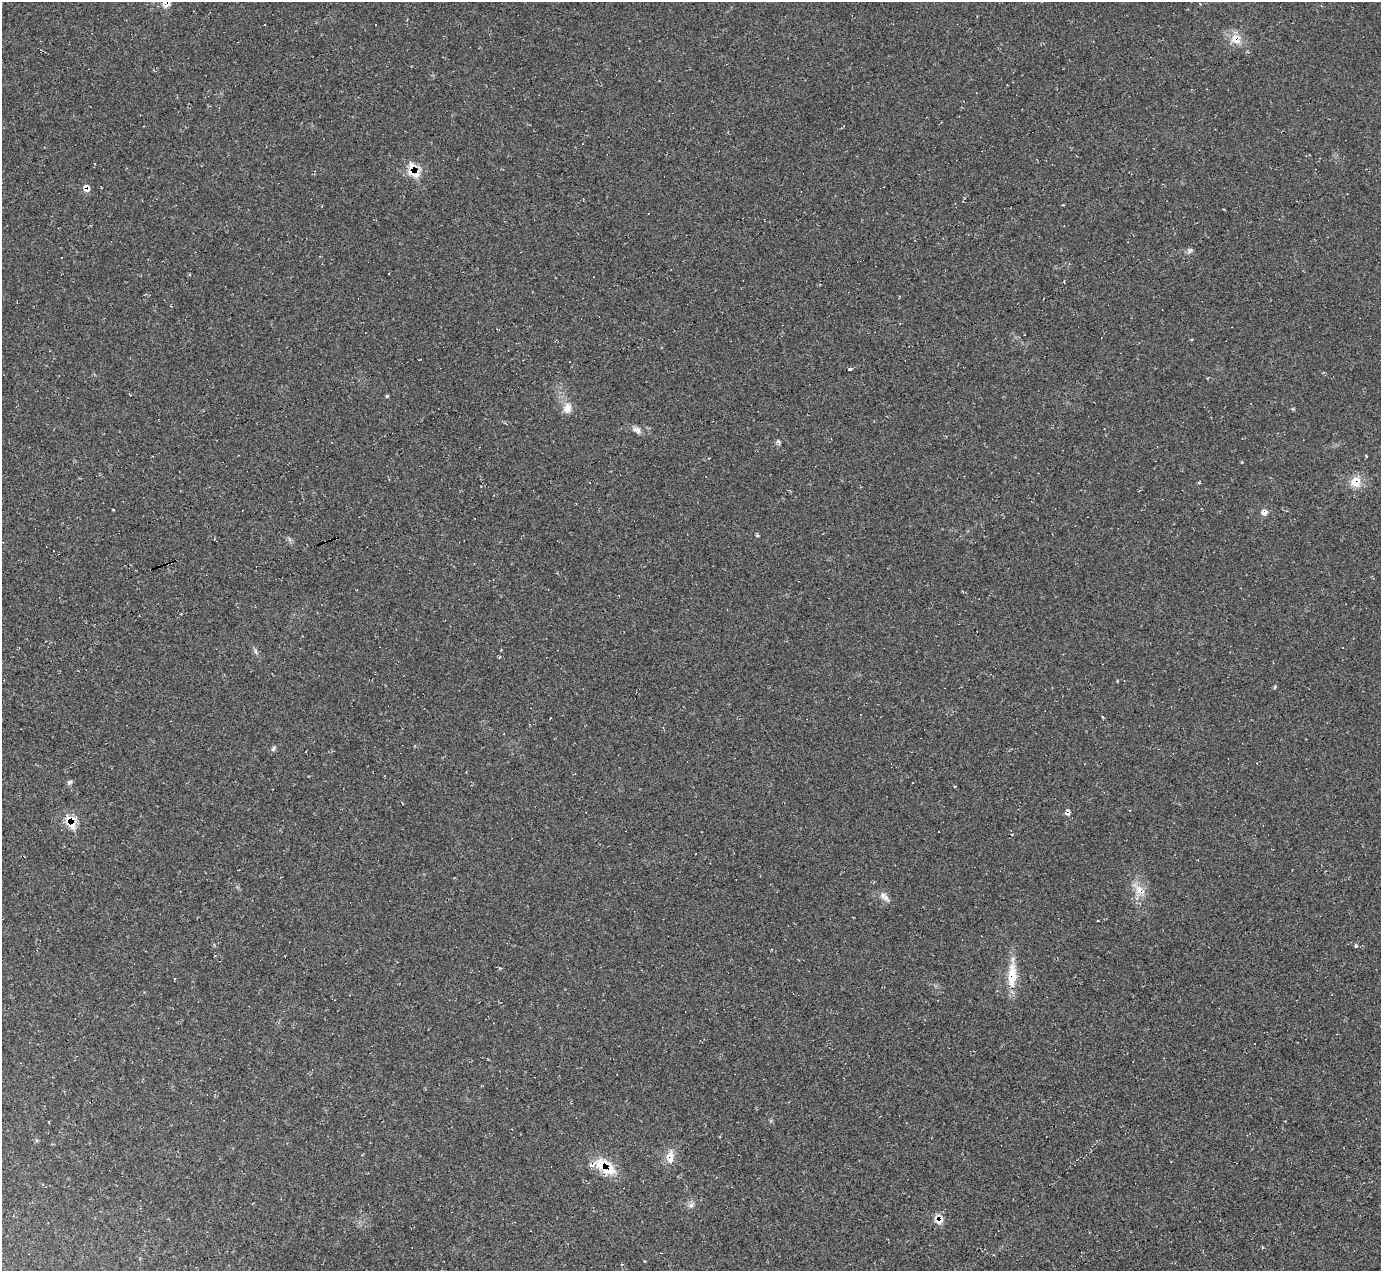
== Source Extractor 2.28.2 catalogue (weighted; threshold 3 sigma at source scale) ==
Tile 7 of 4 x 4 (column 3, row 2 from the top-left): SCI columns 2770-4148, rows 2820-4088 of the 5528 x 5512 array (HDU 1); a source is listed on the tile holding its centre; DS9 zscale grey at full resolution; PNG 1383 x 1273 px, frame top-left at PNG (2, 2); no overlay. Shown black and unused: <1% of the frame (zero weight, under 2 of 3 exposures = <1% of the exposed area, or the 3 px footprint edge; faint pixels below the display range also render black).
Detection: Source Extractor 2.28.2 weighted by HDU 2 'WHT'; one run over the whole footprint, this tile lists its part. Background 0.05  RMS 0.0067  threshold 0.0303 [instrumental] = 3 sigma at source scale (4.5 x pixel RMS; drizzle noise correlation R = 1.50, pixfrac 1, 0.05/0.05 arcsec/px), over >= 5 px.
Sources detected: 35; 3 cosmic-ray / hot-pixel residue — not listed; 4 inside a brighter listed object's ellipse — not listed separately; the other 28 listed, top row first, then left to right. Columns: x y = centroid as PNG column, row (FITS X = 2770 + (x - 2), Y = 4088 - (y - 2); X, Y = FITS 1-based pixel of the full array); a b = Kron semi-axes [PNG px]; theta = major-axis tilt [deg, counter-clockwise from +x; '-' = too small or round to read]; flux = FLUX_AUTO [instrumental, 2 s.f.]
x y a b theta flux
166 5 14 7 -2 4
1236 39 15 12 -46 8.2
412 169 22 10 -90 8.8
86 188 10 8 -75 3.6
1063 205 3 2 - 0.59
850 369 3 3 - 25
387 396 5 4 - 0.67
567 408 15 11 87 5.7
637 430 11 7 -28 3
778 441 5 5 - 1.4
1355 482 14 13 - 8.8
113 510 3 2 - 0.71
1265 513 10 8 34 2.8
757 535 5 4 - 0.71
256 651 8 4 -81 1.4
273 749 9 4 63 1.3
69 782 7 6 - 1.4
955 786 3 3 - 0.7
71 822 19 13 -64 11
1139 890 14 9 87 6.8
886 897 10 6 -53 3.2
1356 946 5 4 - 0.8
1012 975 34 11 86 15
670 1157 16 11 88 7.1
608 1170 25 14 -9 14
691 1205 7 6 - 2
939 1221 13 8 15 4.8
622 1264 4 2 - 0.44
Overlapping masked pixels (flux is a lower limit): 9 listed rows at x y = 166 5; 1236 39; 412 169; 86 188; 1355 482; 71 822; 1012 975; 608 1170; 939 1221
Isophote crosses this tile's border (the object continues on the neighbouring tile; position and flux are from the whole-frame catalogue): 1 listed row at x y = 166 5